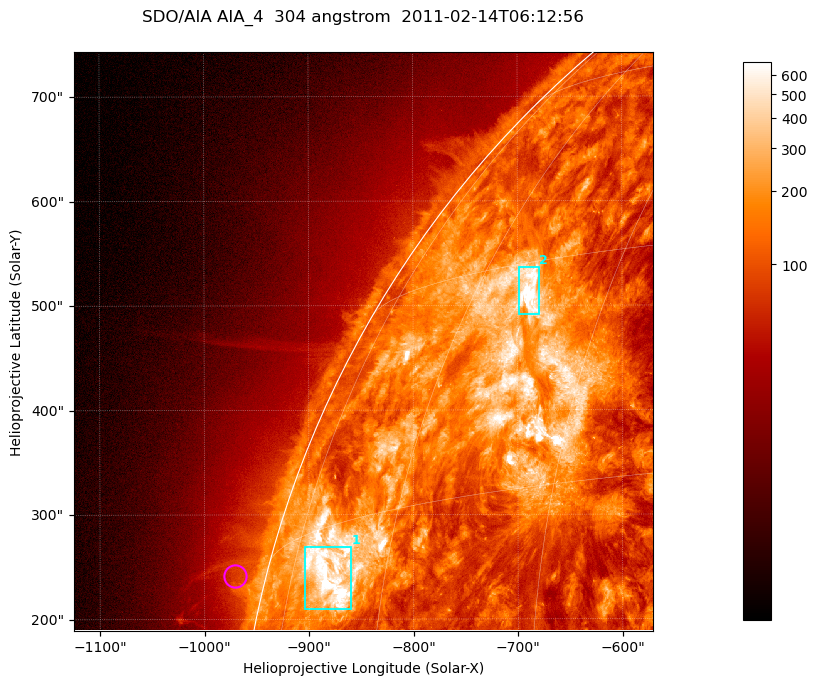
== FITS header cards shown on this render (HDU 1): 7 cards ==
TELESCOP= 'SDO/AIA '           / For AIA: SDO/AIA
INSTRUME= 'AIA_4   '           / For AIA: AIA_ATA1, AIA_ATA2, AIA_ATA3 or AIA_AT
WAVELNTH=                  304 / [angstrom] Wavelength
WAVEUNIT= 'angstrom'           / Wavelength unit: angstrom
DATE-OBS= '2011-02-14T06:12:56.124' / [ISO] Date when observation started; ISO 8
CTYPE1  = 'HPLN-TAN'           / CTYPE1; Typically HPLN
CTYPE2  = 'HPLT-TAN'           / CTYPE2; Typically HPLT

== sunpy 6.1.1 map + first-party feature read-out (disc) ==
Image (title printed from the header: SDO/AIA AIA_4  304 angstrom  2011-02-14T06:12:56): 923 x 923 px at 0.6 arcsec/px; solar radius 972 arcsec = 1619 px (partial field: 4.9% of the solar disc is inside the frame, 47% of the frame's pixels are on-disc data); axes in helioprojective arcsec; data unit not stated in the header (colour bar unlabelled)
Orientation: roll -0.132 deg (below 1 deg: not rotated)
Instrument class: DISC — disc imager (sunpy class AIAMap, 304 A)
Bright regions (active regions / flare kernels): reference = the on-disc median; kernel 7 px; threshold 5 sigma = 375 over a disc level ~129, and >= 1.15x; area >= 851 px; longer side >= 11 px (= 6.6 arcsec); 2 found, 2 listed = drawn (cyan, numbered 1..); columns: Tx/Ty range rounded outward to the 2 arcsec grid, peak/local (2 s.f.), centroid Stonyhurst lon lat
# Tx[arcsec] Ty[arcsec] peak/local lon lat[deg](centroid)
1 -906..-860 210..270 9.1 -68 +12
2 -700..-680 492..538 7.1 -53 +28
Off-limb structures (1.02-1.3 R_sun): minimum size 400 px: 3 found; the strongest spans PA ~75 deg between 1.02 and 1.06 R_sun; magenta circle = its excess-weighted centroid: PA ~75 deg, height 1.03 R_sun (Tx ~-972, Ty ~242 arcsec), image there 1.7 x the reference